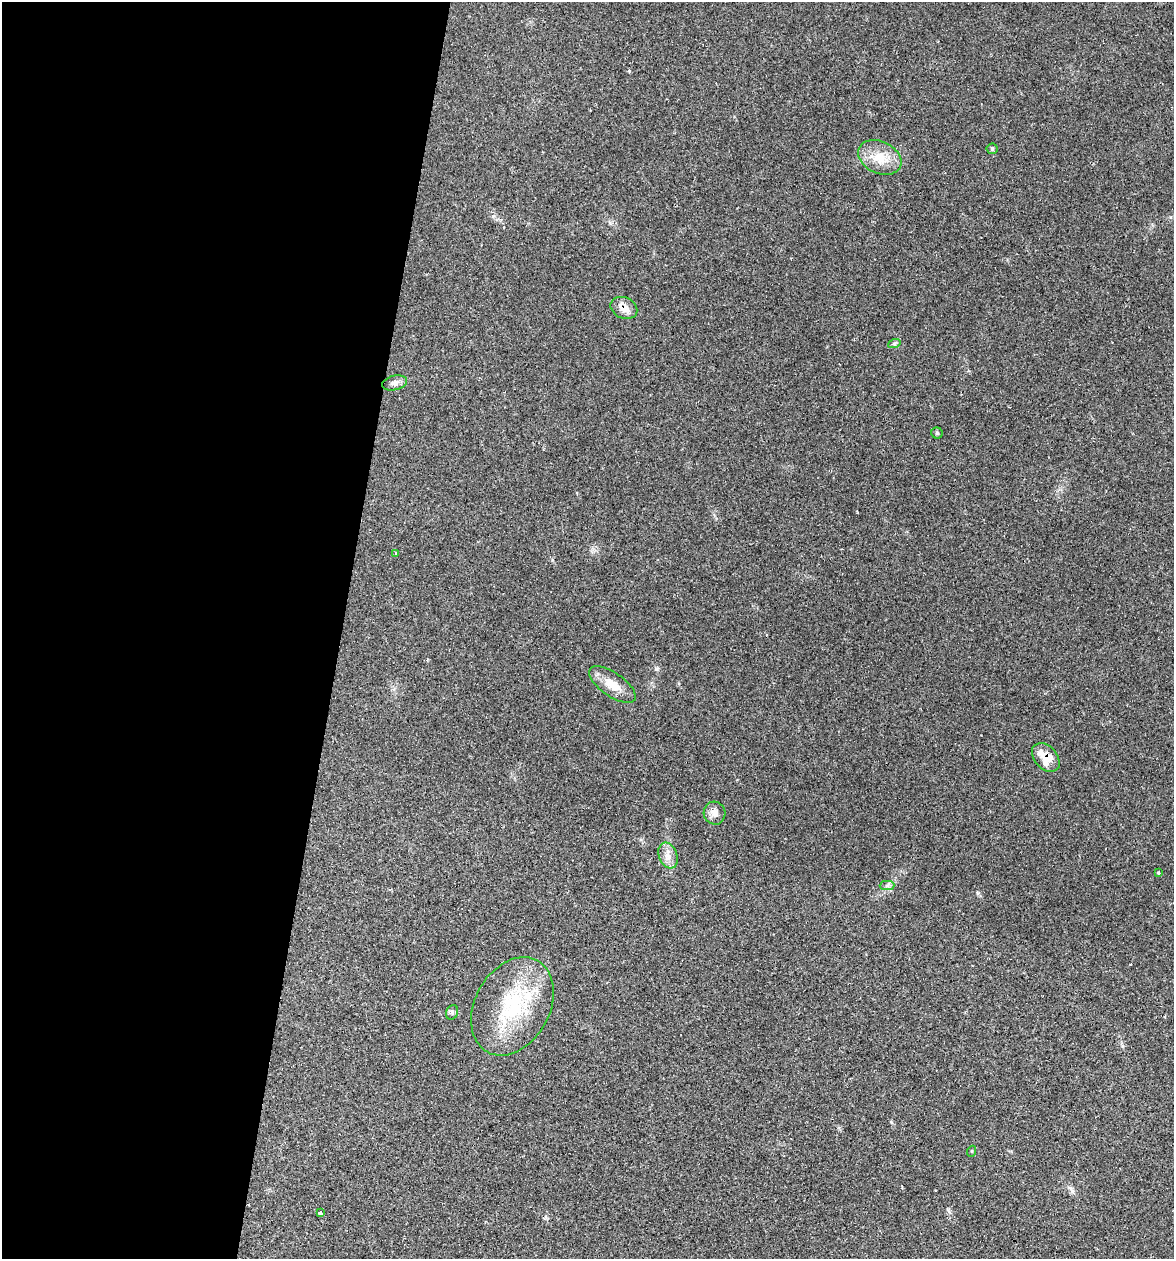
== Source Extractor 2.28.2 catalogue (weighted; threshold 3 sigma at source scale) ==
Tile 5 of 4 x 4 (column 1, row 2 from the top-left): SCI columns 241-1412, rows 2517-3773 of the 5050 x 5031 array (HDU 1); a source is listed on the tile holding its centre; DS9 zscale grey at full resolution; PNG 1176 x 1261 px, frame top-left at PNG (2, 2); each listed source drawn as its Kron ellipse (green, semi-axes under 4 px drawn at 4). Shown black and unused: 29% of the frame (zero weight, under 2 of 3 exposures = <1% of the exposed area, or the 3 px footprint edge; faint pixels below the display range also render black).
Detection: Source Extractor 2.28.2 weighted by HDU 2 'WHT'; one run over the whole footprint, this tile lists its part. Background 0.106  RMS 0.0073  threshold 0.0328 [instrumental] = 3 sigma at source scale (4.5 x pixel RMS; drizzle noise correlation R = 1.50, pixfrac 1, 0.05/0.05 arcsec/px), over >= 5 px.
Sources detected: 19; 2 cosmic-ray / hot-pixel residue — neither listed nor drawn; the other 17 listed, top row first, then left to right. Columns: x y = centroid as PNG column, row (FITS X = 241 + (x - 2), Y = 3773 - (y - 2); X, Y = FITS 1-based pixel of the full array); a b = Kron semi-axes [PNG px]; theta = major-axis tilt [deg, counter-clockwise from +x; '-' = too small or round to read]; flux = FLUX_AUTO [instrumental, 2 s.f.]
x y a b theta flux
992 149 5 5 - 1.2
880 157 23 16 -25 15
624 308 14 10 -25 7
894 344 6 4 19 1.2
395 383 13 7 13 3.5
937 433 5 5 - 1.1
395 553 3 3 - 5.6
612 684 27 12 -35 11
1046 758 16 11 -49 13
714 813 11 10 - 4.5
668 856 13 9 -69 5.8
1159 873 3 3 - 1.1
887 886 7 4 1 1.7
512 1006 52 37 61 63
452 1012 7 6 - 1.7
972 1151 5 3 - 0.68
320 1213 3 3 - 1.1
Overlapping masked pixels (flux is a lower limit): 2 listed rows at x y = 624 308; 1046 758
Unlisted compact peaks at least as high as the median listed source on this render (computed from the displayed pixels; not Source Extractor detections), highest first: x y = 629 71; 656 669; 978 893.